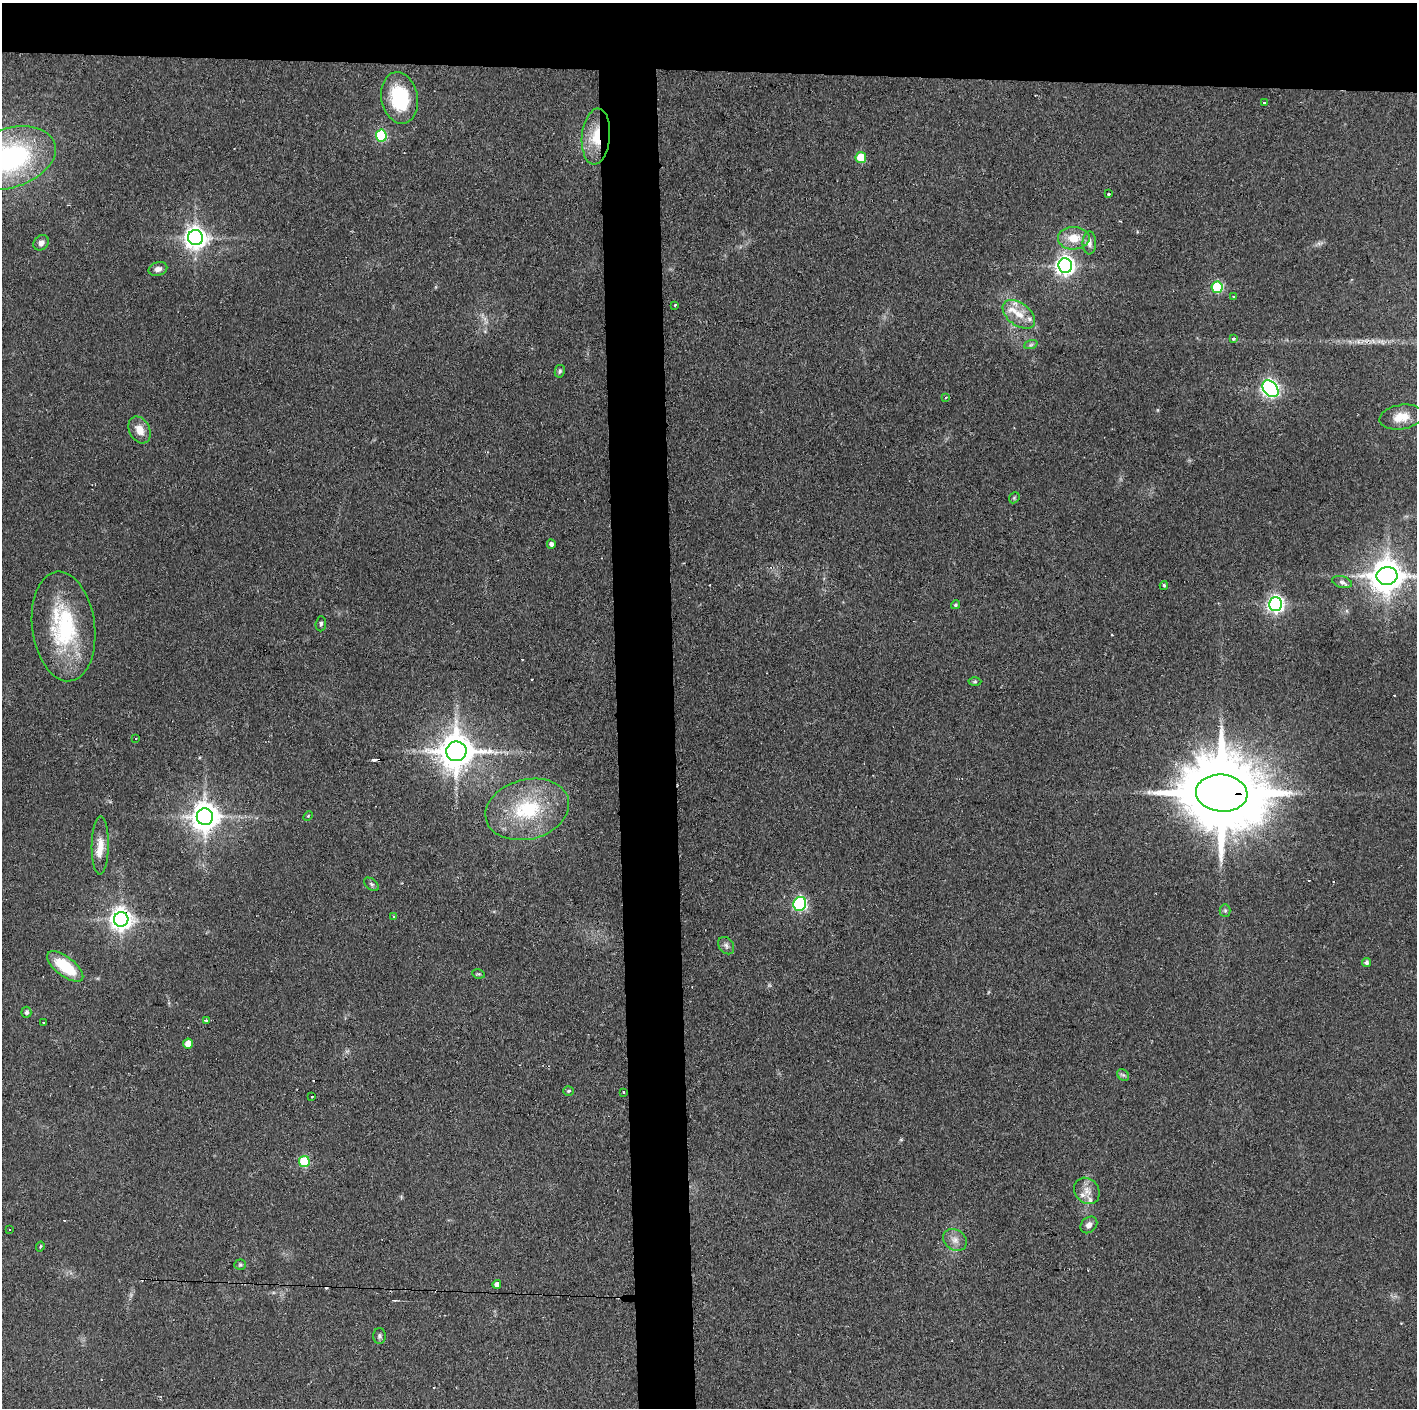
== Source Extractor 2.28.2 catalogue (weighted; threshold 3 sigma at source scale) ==
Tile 2 of 3 x 3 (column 2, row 1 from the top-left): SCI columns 1418-2832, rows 2812-4217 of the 4251 x 4217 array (HDU 1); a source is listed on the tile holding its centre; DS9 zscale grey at full resolution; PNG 1419 x 1410 px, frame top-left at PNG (2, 3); each listed source drawn as its Kron ellipse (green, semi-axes under 4 px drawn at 4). Shown black and unused: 9% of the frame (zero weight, under 2 of 3 exposures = <1% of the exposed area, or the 3 px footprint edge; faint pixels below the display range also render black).
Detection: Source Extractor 2.28.2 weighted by HDU 2 'WHT'; one run over the whole footprint, this tile lists its part. Background 0.122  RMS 0.0067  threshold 0.0301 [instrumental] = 3 sigma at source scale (4.5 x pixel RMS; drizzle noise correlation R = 1.50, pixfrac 1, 0.05/0.05 arcsec/px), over >= 5 px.
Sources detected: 83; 1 too faint to see at this stretch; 9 cosmic-ray / hot-pixel residue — neither listed nor drawn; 6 inside a brighter listed object's ellipse — not listed separately; the other 67 listed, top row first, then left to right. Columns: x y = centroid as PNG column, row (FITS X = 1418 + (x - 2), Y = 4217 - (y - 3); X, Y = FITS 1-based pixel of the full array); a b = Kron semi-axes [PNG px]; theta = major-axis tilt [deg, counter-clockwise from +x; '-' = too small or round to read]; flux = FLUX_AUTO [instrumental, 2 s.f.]
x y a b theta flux
400 98 26 18 -79 43
1264 102 3 3 - 1.6
381 136 6 5 - 59
596 137 28 14 85 22
10 158 48 29 18 130
861 158 5 5 - 20
1108 194 3 3 - 1.4
195 238 7 7 - 550
1074 238 16 11 1 12
41 243 8 7 - 3.3
1089 243 11 6 -89 3.4
1065 266 7 7 - 350
158 269 9 7 15 3.1
1217 287 6 5 - 55
1234 297 3 2 - 0.68
675 305 3 2 - 1.1
1019 314 18 11 -37 10
1234 338 4 3 - 1.8
1031 344 7 4 20 1.3
560 371 6 5 - 1.3
1270 389 9 6 -49 260
945 398 3 3 - 1.1
1401 417 22 12 9 11
140 430 14 10 -63 8
1014 498 6 4 46 0.92
551 544 4 4 - 2.2
1387 576 10 9 - 1500
1342 582 10 5 -16 2.2
1164 585 4 3 - 1.2
1276 604 7 6 - 260
955 605 4 4 - 1
321 624 7 5 87 1.5
64 626 55 31 -83 70
975 682 6 4 1 0.97
136 738 2 2 - 0.51
456 751 10 10 - 1800
1222 793 26 18 -5 10000
527 809 42 30 15 50
308 816 5 3 - 0.74
205 817 8 8 - 1000
100 845 29 8 89 9.2
371 884 9 5 -37 1.6
800 904 7 6 - 130
1225 911 6 5 - 1.3
394 916 3 3 - 1.6
121 919 7 7 - 530
726 946 9 7 -54 2.2
1366 962 5 4 - 1.8
65 966 21 9 -37 28
479 974 6 4 -9 1
26 1012 5 5 - 1.9
207 1020 4 3 - 2.5
44 1022 3 3 - 1.5
188 1044 5 5 - 7.5
1123 1075 6 5 - 1.6
569 1091 5 4 - 1
624 1092 4 2 - 0.63
312 1096 3 3 - 1.5
304 1161 5 5 - 40
1087 1191 14 12 -50 6.5
1089 1225 9 7 44 3.5
9 1229 3 2 - 0.73
955 1240 12 10 -35 5
40 1247 5 3 - 0.63
240 1265 5 5 - 1
497 1284 4 4 - 3.3
379 1336 8 6 90 1.6
Overlapping masked pixels (flux is a lower limit): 3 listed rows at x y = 596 137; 1222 793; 121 919
Isophote crosses this tile's border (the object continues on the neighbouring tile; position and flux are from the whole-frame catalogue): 2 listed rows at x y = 10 158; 1387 576